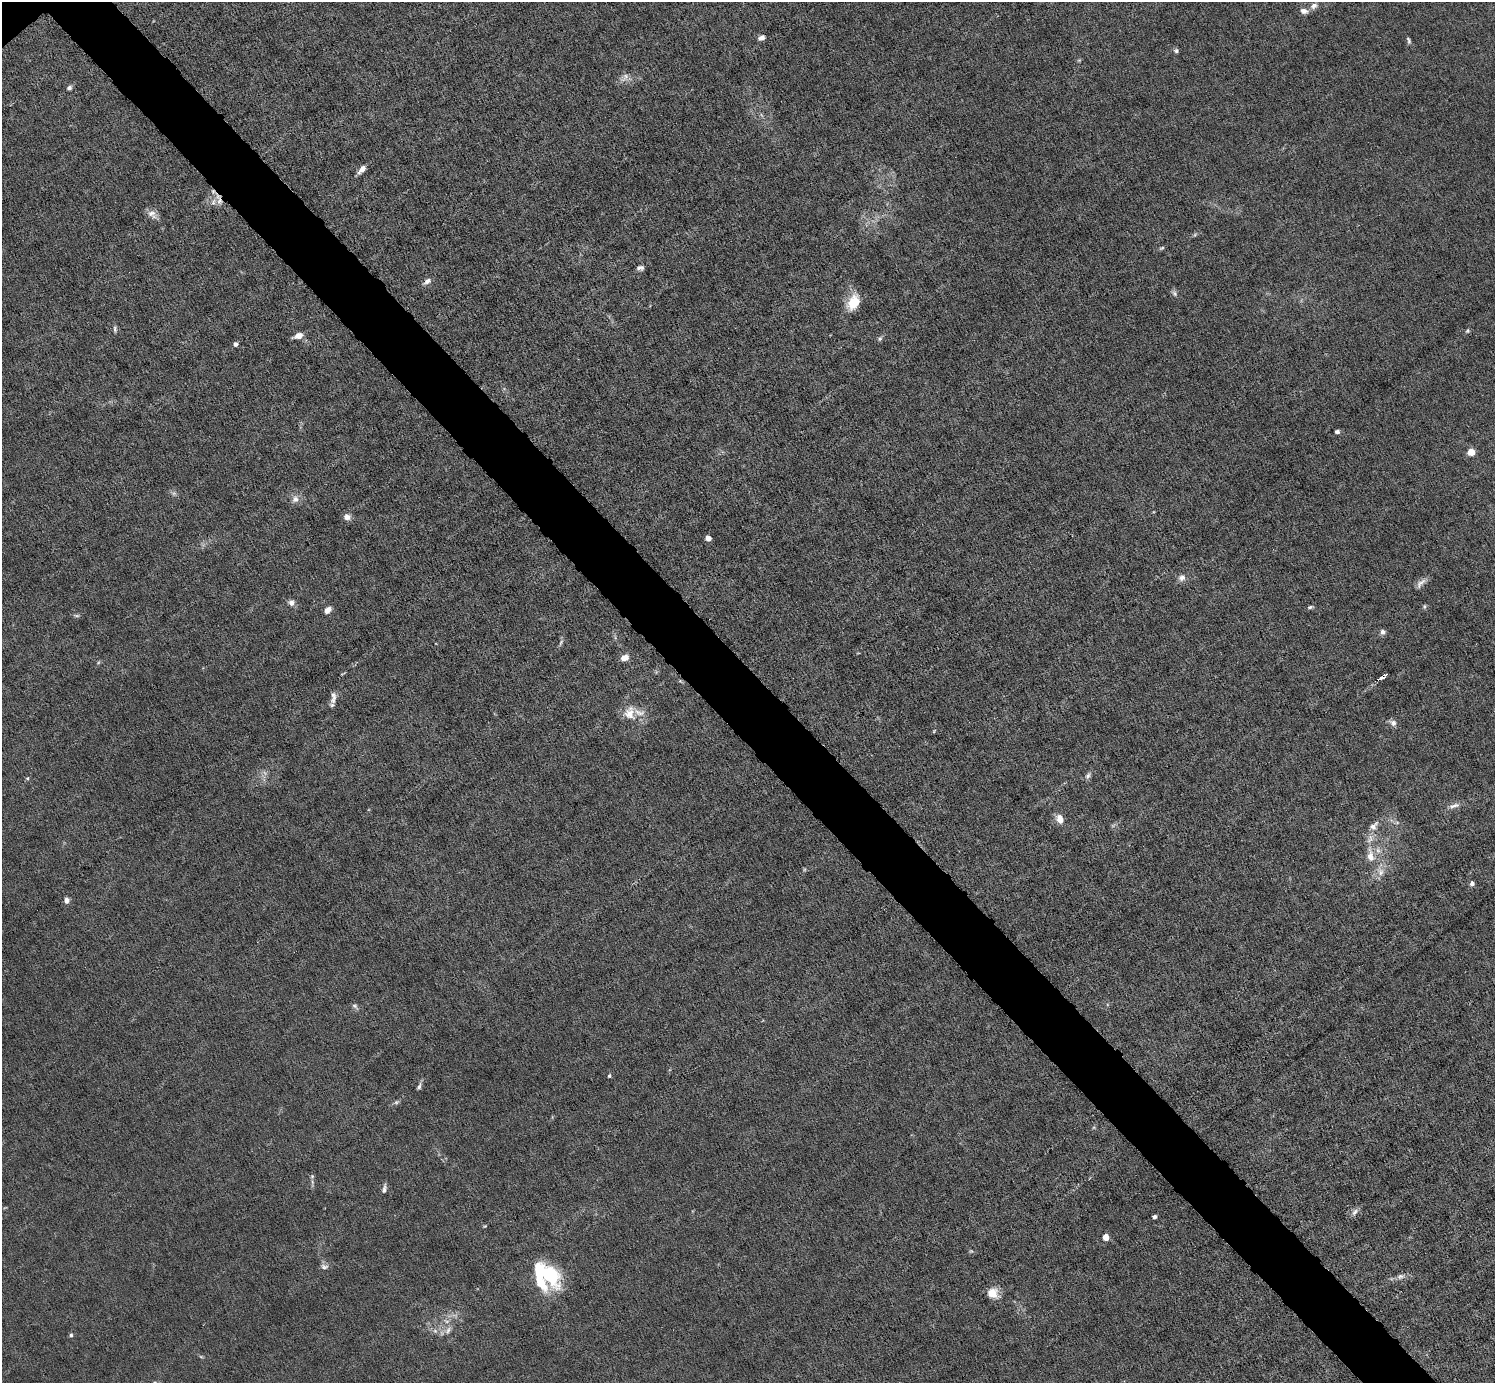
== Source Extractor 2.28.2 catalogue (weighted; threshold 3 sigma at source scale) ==
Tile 6 of 4 x 4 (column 2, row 2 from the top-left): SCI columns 1495-2987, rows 3058-4438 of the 5974 x 5972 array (HDU 1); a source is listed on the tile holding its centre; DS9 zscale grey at full resolution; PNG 1497 x 1385 px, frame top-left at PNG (2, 2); no overlay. Shown black and unused: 5% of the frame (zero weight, under 6 of 12 exposures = <1% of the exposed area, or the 3 px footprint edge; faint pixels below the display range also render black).
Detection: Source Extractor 2.28.2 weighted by HDU 2 'WHT'; one run over the whole footprint, this tile lists its part. Background 0.0142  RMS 0.003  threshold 0.0124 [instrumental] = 3 sigma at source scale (4.09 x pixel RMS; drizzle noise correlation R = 1.36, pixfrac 0.8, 0.05/0.05 arcsec/px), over >= 5 px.
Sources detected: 79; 4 too faint to see at this stretch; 2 inside a brighter object's white glare — not listed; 5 inside a brighter listed object's ellipse — not listed separately; the other 68 listed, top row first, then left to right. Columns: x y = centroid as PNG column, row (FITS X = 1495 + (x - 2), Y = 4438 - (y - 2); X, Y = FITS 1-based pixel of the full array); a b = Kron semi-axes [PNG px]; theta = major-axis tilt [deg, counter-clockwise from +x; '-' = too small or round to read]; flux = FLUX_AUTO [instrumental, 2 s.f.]
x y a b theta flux
1314 6 10 8 37 1.3
1304 11 10 7 -17 1.5
761 38 7 5 27 1.2
1409 40 9 4 -72 0.62
1176 51 6 5 - 0.58
625 77 14 7 55 1.6
69 88 6 5 - 0.78
362 169 11 5 49 1.8
219 199 19 6 -72 2
152 214 14 9 -43 1.8
1195 234 7 4 20 0.44
1162 248 7 4 26 0.44
640 268 8 5 9 0.91
428 281 10 6 32 1.2
1174 293 9 6 -59 0.83
853 302 21 13 63 5.7
115 329 9 4 -80 0.6
1468 331 6 5 - 0.46
298 336 10 6 19 2.1
880 339 8 5 50 0.6
235 344 4 4 - 1.2
1337 432 5 4 - 0.71
1471 452 7 6 - 3
295 499 10 9 - 1.7
347 517 8 7 - 1.5
708 538 4 4 - 3.3
1182 578 9 8 - 1.5
1421 583 18 6 45 1.6
291 603 7 7 - 1.4
1424 606 6 5 - 0.46
1310 607 8 4 11 0.55
327 610 7 5 40 2.1
1383 632 7 6 - 0.99
561 642 9 4 56 0.59
625 658 7 6 - 2.6
1381 677 6 3 32 4.7
333 697 16 7 85 1.7
630 713 20 15 84 4.5
1393 723 10 7 -31 1.2
934 731 6 3 54 0.26
1088 776 10 6 52 0.91
27 778 5 5 - 0.37
1454 806 18 6 16 1.5
1060 819 10 7 -73 2.5
1373 826 15 8 48 2
1370 855 24 10 -83 4.5
1380 872 12 10 -70 2.2
1472 883 5 4 - 1
67 900 6 5 - 1.3
355 1006 9 6 -43 0.78
609 1076 5 4 - 0.39
419 1087 9 5 60 0.75
396 1102 7 4 0 0.54
312 1182 6 4 -72 0.51
384 1189 11 5 79 1
1354 1212 11 6 58 1.1
1154 1217 4 4 - 1.1
485 1226 5 4 - 0.27
1106 1237 5 4 - 5.2
971 1251 5 5 - 0.36
324 1267 11 7 -13 1
550 1275 29 16 -58 17
1400 1276 12 7 17 1.3
993 1293 14 11 -28 3.6
448 1330 12 6 53 1.5
435 1331 6 6 - 0.85
71 1335 6 4 90 0.48
201 1357 6 4 -2 0.34
Overlapping masked pixels (flux is a lower limit): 2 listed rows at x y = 219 199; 1381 677